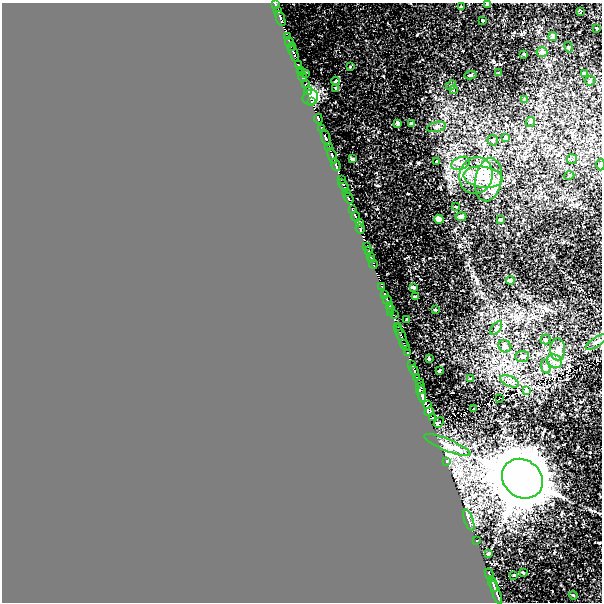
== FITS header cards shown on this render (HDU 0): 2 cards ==
NAXIS1  =                  600
NAXIS2  =                  600

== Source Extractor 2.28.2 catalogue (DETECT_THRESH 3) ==
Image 600 x 600 px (HDU 0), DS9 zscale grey, 1 PNG px = 1 image px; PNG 604 x 604 px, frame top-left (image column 1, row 600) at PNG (2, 3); each listed source drawn as its Kron ellipse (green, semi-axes under 4 px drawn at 4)
Background 0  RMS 0.0034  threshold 0.0102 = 3 sigma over >= 5 px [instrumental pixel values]
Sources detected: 137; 10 with non-positive FLUX_AUTO (blend fragments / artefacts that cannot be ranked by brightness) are neither listed nor drawn; the other 127 listed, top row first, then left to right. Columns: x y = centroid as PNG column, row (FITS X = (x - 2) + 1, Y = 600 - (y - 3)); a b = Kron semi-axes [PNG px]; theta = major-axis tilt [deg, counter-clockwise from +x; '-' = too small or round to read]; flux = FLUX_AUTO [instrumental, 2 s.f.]
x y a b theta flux
275 4 3 3 - 3.4
488 4 4 3 - 0.56
461 6 3 2 - 0.17
278 10 4 3 - 0.38
581 11 3 3 - 0.36
281 18 8 3 -67 2
483 20 3 3 - 0.29
597 29 3 2 - 0.23
553 36 4 3 - 0.92
288 37 3 2 - 1.5
289 42 5 3 - 5
291 47 4 2 - 1.6
568 47 5 4 - 0.3
542 52 5 5 - 1
294 53 9 3 -67 4.1
524 55 3 2 - 0.17
298 65 3 2 - 0.11
350 67 2 2 - 0.18
301 70 4 2 - 0.38
302 73 3 2 - 0.82
305 73 3 2 - 0.55
498 73 3 3 - 0.2
584 74 4 3 - 1.2
471 75 6 4 9 0.39
303 77 5 3 - 1.6
336 81 4 3 - 0.72
590 81 5 5 - 0.34
306 83 3 2 - 1.3
451 85 5 4 - 0.29
336 88 3 2 - 0.19
453 90 4 4 - 0.2
308 91 4 3 - 1.7
310 97 8 7 - 4.6
525 100 4 3 - 0.95
312 102 4 2 - 3.8
318 119 5 3 - 1.9
530 122 5 4 - 0.63
398 123 4 3 - 0.67
412 124 4 4 - 0.95
436 127 9 5 11 0.66
322 128 4 2 - 2.6
506 137 4 4 - 0.64
326 138 9 3 -71 4.7
493 140 5 5 - 0.34
329 147 3 3 - 0.41
332 156 8 3 -69 3.7
352 159 3 3 - 0.41
572 159 5 5 - 0.34
437 161 3 2 - 0.17
461 163 10 6 20 0.95
336 165 6 3 -68 4.1
601 165 6 3 -89 0.35
476 176 18 16 70 5.3
569 176 5 3 - 0.23
483 177 19 10 -7 4.2
341 179 4 3 - 1.8
488 180 22 13 80 5.1
343 185 7 3 -59 3.7
346 192 4 3 - 0.98
348 198 6 3 -55 0.58
456 206 3 2 - 0.16
353 209 4 3 - 0.17
461 216 5 4 - 0.9
356 217 5 3 - 0.64
439 219 4 4 - 3.1
500 220 4 3 - 1.1
360 223 3 2 - 0.09
360 229 5 3 - 2
367 246 4 3 - 0.85
369 251 4 3 - 1.4
371 256 3 3 - 1.4
371 260 3 2 - 1
373 264 4 3 - 2.5
510 280 4 4 - 1.6
382 286 3 2 - 0.071
413 287 4 3 - 0.51
385 294 3 2 - 3.9
415 296 4 2 - 0.29
387 300 4 3 - 6.3
389 305 3 3 - 2.7
391 309 3 2 - 0.63
435 309 3 3 - 0.39
391 312 2 2 - 0.24
394 315 3 2 - 0.15
407 319 3 3 - 0.5
397 326 4 3 - 2.6
496 328 8 4 54 0.37
399 330 4 3 - 3.8
401 336 13 3 -70 1.9
546 339 5 5 - 0.36
597 342 13 4 33 0.66
404 345 6 3 -58 3.9
505 346 6 6 - 0.84
558 349 11 7 -89 1.4
408 353 3 2 - 0.69
522 356 7 5 7 0.7
429 359 3 2 - 0.31
554 361 8 6 -27 1.4
412 365 3 2 - 1.6
546 367 7 4 -71 0.51
414 370 6 3 -71 1.1
439 371 3 3 - 0.79
416 377 3 2 - 0.86
470 379 4 3 - 0.51
509 381 10 5 -26 0.86
420 383 3 2 - 1
421 388 6 4 68 3.7
526 391 3 3 - 2
422 394 8 4 -87 2.9
500 398 2 2 - 0.54
428 405 3 2 - 1
473 408 3 3 - 3.7
429 412 5 4 - 0.41
433 418 3 3 - 0.37
439 423 6 3 51 14
447 445 25 6 -22 1.8
446 461 3 3 - 0.72
522 479 22 18 -39 950
469 520 11 4 -70 0.6
477 540 3 3 - 0.33
488 554 3 3 - 0.26
523 573 4 3 - 0.19
489 574 6 3 -68 1.3
514 575 3 3 - 0.2
493 584 8 2 -71 0.42
496 592 12 3 -71 0.53
573 595 4 3 - 0.21
At the frame edge (FLAGS 8, measured only in part): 3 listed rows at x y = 275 4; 488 4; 601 165
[10 non-positive-flux detections neither listed nor drawn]